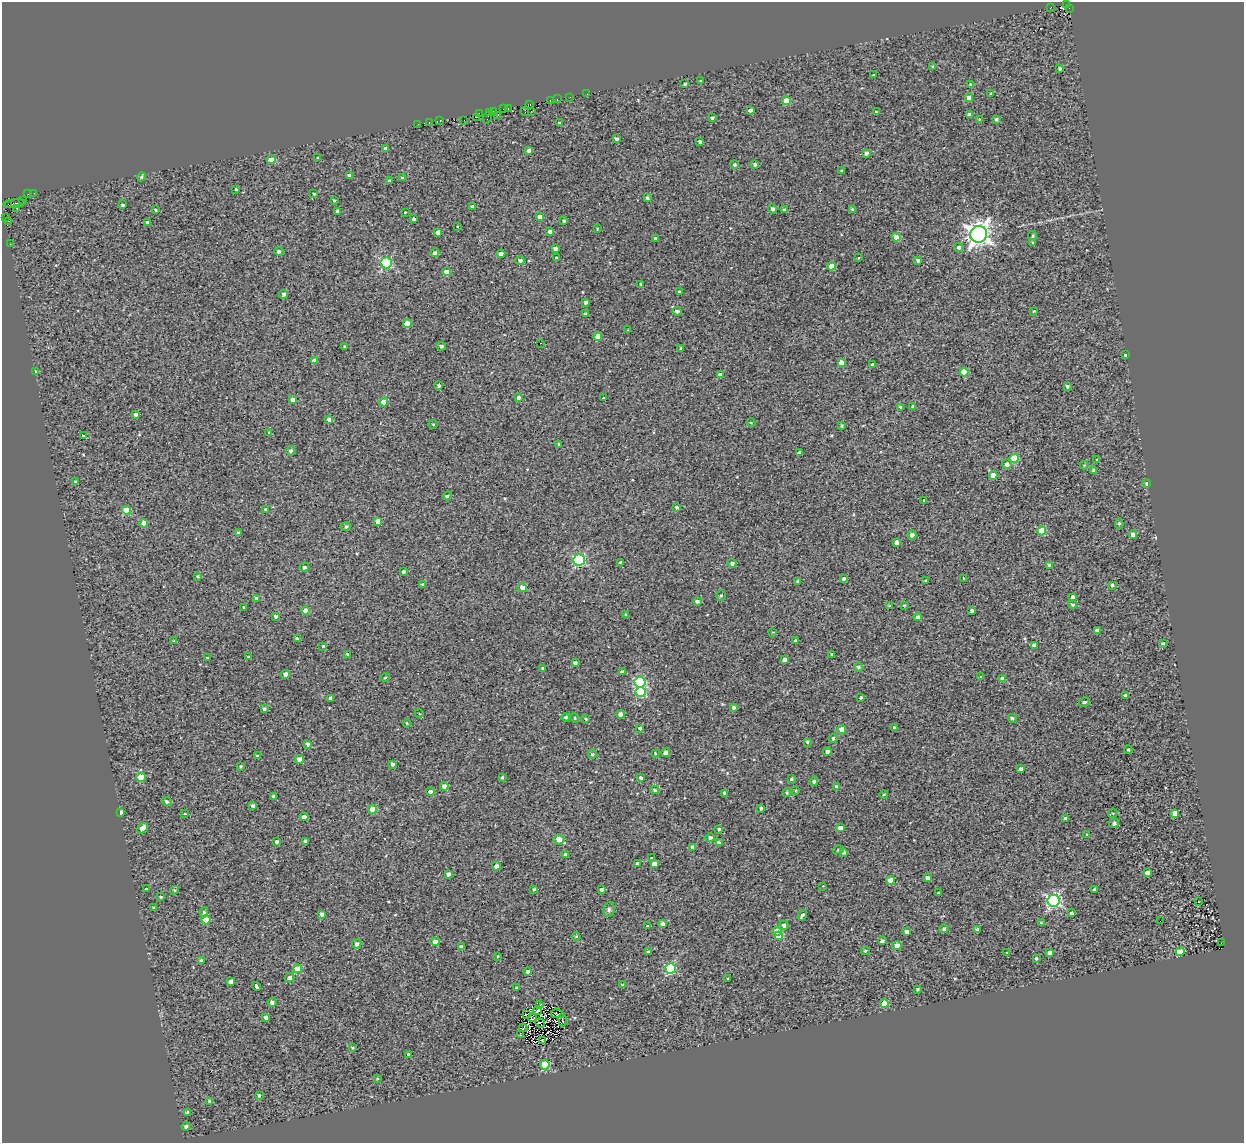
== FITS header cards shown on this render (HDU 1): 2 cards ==
NAXIS1  =                 1242
NAXIS2  =                 1141

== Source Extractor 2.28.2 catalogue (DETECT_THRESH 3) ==
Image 1242 x 1141 px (HDU 1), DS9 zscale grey, 1 PNG px = 1 image px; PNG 1246 x 1145 px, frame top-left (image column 1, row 1141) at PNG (2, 2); each listed source drawn as its Kron ellipse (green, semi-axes under 4 px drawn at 4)
Background 0.199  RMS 1.4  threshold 4.13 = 3 sigma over >= 5 px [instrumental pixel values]
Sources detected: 359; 2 with non-positive FLUX_AUTO (blend fragments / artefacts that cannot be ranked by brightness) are neither listed nor drawn; the other 357 listed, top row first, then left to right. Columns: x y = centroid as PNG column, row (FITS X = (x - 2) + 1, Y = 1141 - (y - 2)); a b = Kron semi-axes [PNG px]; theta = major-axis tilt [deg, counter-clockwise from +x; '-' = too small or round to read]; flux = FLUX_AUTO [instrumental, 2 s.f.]
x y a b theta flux
1066 5 2 2 - 210
1050 8 3 2 - 660
1069 8 3 2 - 83
933 67 4 4 - 150
1060 68 4 3 - 170
873 75 3 3 - 2500
701 81 3 3 - 100
685 84 3 3 - 160
970 84 3 3 - 130
991 93 3 2 - 74
587 94 2 2 - 83
570 97 2 2 - 43
969 97 4 4 - 510
557 99 3 2 - 57
550 100 3 2 - 510
786 101 4 4 - 1600
530 104 3 2 - 250
503 109 2 2 - 96
508 109 2 2 - 73
750 110 4 3 - 230
493 111 3 2 - 220
525 111 4 2 - 210
531 111 2 2 - 490
489 112 3 2 - 96
876 112 3 3 - 77
479 113 3 2 - 130
969 114 4 3 - 290
498 115 2 2 - 180
476 117 3 2 - 170
487 118 6 2 72 270
712 118 4 3 - 170
979 119 3 3 - 480
996 119 4 4 - 210
464 120 2 2 - 64
440 121 4 3 - 280
559 122 3 2 - 64
429 123 3 2 - 140
418 124 2 2 - 180
616 139 4 3 - 220
700 142 3 3 - 220
386 148 4 3 - 240
529 150 3 3 - 290
866 153 3 3 - 260
317 158 3 3 - 180
271 160 4 4 - 600
755 164 4 4 - 160
735 165 4 4 - 150
841 171 3 2 - 76
349 175 4 3 - 270
141 177 4 4 - 150
402 178 3 3 - 130
390 181 4 3 - 150
236 189 3 3 - 380
34 193 2 2 - 52
314 193 3 3 - 280
28 194 2 2 - 130
647 198 4 3 - 210
23 200 2 2 - 340
334 200 3 3 - 120
8 204 3 2 - 90
14 204 11 3 6 210
123 205 3 3 - 160
472 206 3 3 - 180
16 208 3 3 - 230
772 209 5 4 - 230
155 210 4 3 - 150
784 210 4 3 - 190
852 210 4 4 - 190
337 212 3 3 - 240
405 212 3 3 - 350
540 216 4 4 - 320
6 218 3 2 - 290
414 219 3 3 - 1700
9 221 3 2 - 160
564 221 3 2 - 110
147 222 3 3 - 200
458 226 3 2 - 200
597 229 3 2 - 71
550 231 4 4 - 310
438 232 4 4 - 510
979 234 8 8 - 74000
1032 236 4 4 - 120
896 237 4 4 - 1200
656 239 3 3 - 260
1033 242 3 3 - 100
10 244 2 2 - 140
959 247 5 4 - 210
555 249 4 3 - 270
279 251 5 4 - 210
435 253 4 4 - 220
501 254 4 4 - 580
556 257 3 3 - 240
858 258 3 2 - 55
520 260 4 4 - 250
918 260 3 3 - 180
386 263 5 5 - 8600
831 266 4 4 - 900
447 272 4 4 - 920
641 284 3 3 - 91
679 292 3 3 - 140
283 294 4 4 - 240
585 302 4 3 - 250
677 311 4 4 - 310
1033 311 3 3 - 79
585 314 4 3 - 220
407 324 4 4 - 1100
628 330 3 2 - 180
598 336 4 4 - 960
541 343 2 2 - 68
441 346 5 4 - 270
345 347 3 3 - 180
681 349 3 3 - 150
1125 355 3 3 - 160
315 361 4 4 - 830
841 363 4 4 - 690
872 365 4 3 - 270
35 371 4 3 - 80
964 372 4 4 - 1900
720 375 4 4 - 640
439 386 4 3 - 190
1067 386 4 3 - 150
519 397 4 4 - 250
603 398 3 3 - 230
293 400 4 4 - 460
384 402 4 4 - 1200
913 406 4 3 - 150
901 407 3 3 - 220
136 415 4 4 - 220
329 419 4 4 - 390
751 423 4 3 - 70
433 424 4 3 - 66
842 426 4 3 - 130
269 432 4 2 - 51
83 435 3 2 - 63
559 444 3 2 - 74
291 451 5 4 - 230
799 453 3 3 - 180
1014 458 4 4 - 2700
1097 460 4 3 - 90
1007 464 5 5 - 380
1084 465 4 4 - 77
1094 471 4 4 - 290
993 475 4 4 - 840
76 482 4 3 - 210
1146 484 4 3 - 110
447 496 4 4 - 190
924 500 3 3 - 110
677 507 3 3 - 180
126 510 4 4 - 2100
265 510 4 4 - 190
378 521 4 4 - 580
144 523 4 4 - 880
1119 523 5 4 - 170
346 527 5 4 - 220
1042 531 4 4 - 2400
238 533 4 3 - 200
912 535 4 4 - 320
1133 535 4 4 - 630
897 542 4 3 - 420
579 560 6 5 - 9700
621 563 3 3 - 240
732 563 4 4 - 240
1049 565 4 4 - 140
304 567 5 4 - 190
403 572 4 3 - 200
198 576 4 3 - 120
964 578 3 2 - 68
844 579 3 3 - 190
925 580 4 2 - 67
798 581 4 3 - 200
422 584 4 3 - 120
1112 585 3 3 - 180
522 587 5 4 - 410
721 595 5 5 - 150
1073 597 4 4 - 250
257 599 4 4 - 450
697 601 4 4 - 240
1072 604 4 3 - 130
904 605 3 3 - 80
890 606 3 2 - 84
244 607 3 3 - 110
306 611 4 4 - 790
972 611 3 3 - 180
626 615 3 3 - 190
276 616 3 3 - 210
918 617 4 4 - 250
1097 630 4 3 - 280
773 632 3 2 - 63
297 639 4 3 - 240
795 640 3 3 - 140
174 641 4 2 - 77
1163 644 3 3 - 160
1034 645 4 4 - 340
323 646 3 3 - 120
831 654 4 3 - 120
348 655 4 3 - 320
249 657 4 3 - 150
207 658 3 2 - 69
784 660 4 3 - 300
575 663 4 3 - 240
858 667 4 4 - 190
543 668 3 3 - 190
622 672 4 3 - 240
285 674 4 4 - 520
980 676 3 3 - 190
385 678 4 3 - 77
1003 679 4 4 - 800
640 682 5 5 - 6700
641 692 5 5 - 4600
1126 695 3 3 - 210
861 697 3 3 - 120
331 698 3 3 - 210
1084 702 5 4 - 180
734 708 3 3 - 200
264 709 4 3 - 240
419 713 4 3 - 72
621 714 4 4 - 890
566 717 4 4 - 150
575 718 5 4 - 110
1012 718 4 4 - 190
586 719 3 3 - 84
407 723 4 3 - 86
640 728 3 3 - 250
894 728 4 3 - 120
842 729 4 4 - 1200
833 739 4 4 - 210
807 742 3 3 - 110
307 744 3 3 - 240
1128 750 4 4 - 150
827 752 4 4 - 290
655 753 3 3 - 94
666 753 4 4 - 500
592 754 4 4 - 170
257 755 3 3 - 400
299 759 4 4 - 860
392 764 3 3 - 230
241 766 3 3 - 110
1021 769 4 3 - 240
141 777 4 4 - 2000
502 777 4 3 - 130
641 778 4 3 - 200
791 779 4 3 - 140
814 781 4 4 - 240
444 786 4 4 - 510
837 787 4 4 - 210
655 790 4 3 - 110
796 790 4 3 - 73
430 792 4 4 - 340
724 793 3 3 - 210
787 793 4 4 - 160
884 794 4 3 - 80
274 796 3 3 - 190
167 801 5 4 - 210
253 806 4 3 - 310
761 808 3 3 - 200
373 809 4 4 - 1100
121 812 4 3 - 240
1113 813 5 3 - 83
1175 813 4 4 - 630
184 814 3 3 - 200
304 817 4 4 - 630
1065 818 4 3 - 210
1114 823 5 4 - 310
142 828 6 4 47 640
841 828 4 4 - 960
719 829 3 3 - 170
1087 835 3 3 - 120
710 838 5 4 - 270
559 839 5 5 - 1000
306 841 3 3 - 220
277 842 3 3 - 220
719 843 4 3 - 350
692 847 4 3 - 320
838 850 5 4 - 120
843 852 4 3 - 240
566 855 3 3 - 200
651 858 4 3 - 130
638 864 4 3 - 350
654 864 4 4 - 750
496 866 4 4 - 460
1147 873 4 3 - 480
448 874 4 4 - 310
927 878 4 4 - 500
891 880 4 4 - 1800
823 886 3 3 - 89
146 888 3 3 - 380
534 889 4 3 - 150
174 890 4 4 - 98
602 890 3 3 - 250
1094 890 4 3 - 170
938 893 3 3 - 110
161 896 4 3 - 320
1054 901 6 6 - 17000
1198 902 2 2 - 67
154 908 2 2 - 79
609 909 7 5 77 210
204 912 5 4 - 170
1071 913 3 3 - 220
322 914 4 3 - 290
802 915 5 3 - 1800
206 920 4 4 - 1700
1160 921 2 2 - 300
1041 923 4 3 - 130
662 924 4 4 - 320
784 925 4 4 - 260
648 926 3 3 - 140
944 929 4 4 - 230
977 930 3 3 - 230
777 931 4 4 - 1400
906 932 3 3 - 310
576 936 4 3 - 74
778 936 4 4 - 1200
882 941 3 3 - 230
435 942 4 4 - 700
1221 943 3 2 - 130
357 944 5 4 - 320
897 945 4 4 - 520
461 947 4 3 - 280
865 951 4 3 - 130
649 952 3 3 - 220
1050 952 4 4 - 490
1180 952 4 4 - 2600
1007 953 3 2 - 91
498 956 3 2 - 78
1036 958 4 3 - 140
201 961 4 3 - 210
298 969 4 4 - 2300
670 969 5 5 - 7300
528 972 4 4 - 210
290 977 5 4 - 250
728 978 3 2 - 63
231 981 4 4 - 330
623 985 3 3 - 140
256 987 5 3 - 1400
516 988 3 2 - 90
918 989 3 3 - 120
272 1002 4 4 - 280
884 1004 4 4 - 1400
540 1005 4 2 - 82
537 1010 5 3 - 140
526 1014 3 2 - 74
557 1014 6 2 -12 110
266 1017 4 3 - 310
532 1017 4 4 - 75
563 1020 6 2 -82 77
540 1023 5 2 - 64
523 1028 4 2 - 83
520 1035 3 2 - 75
542 1041 3 2 - 73
352 1048 3 3 - 100
408 1055 3 3 - 160
545 1065 5 4 - 3400
377 1078 4 3 - 110
259 1095 4 3 - 130
210 1101 4 3 - 240
187 1112 3 3 - 140
186 1126 4 4 - 210
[2 non-positive-flux detections neither listed nor drawn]